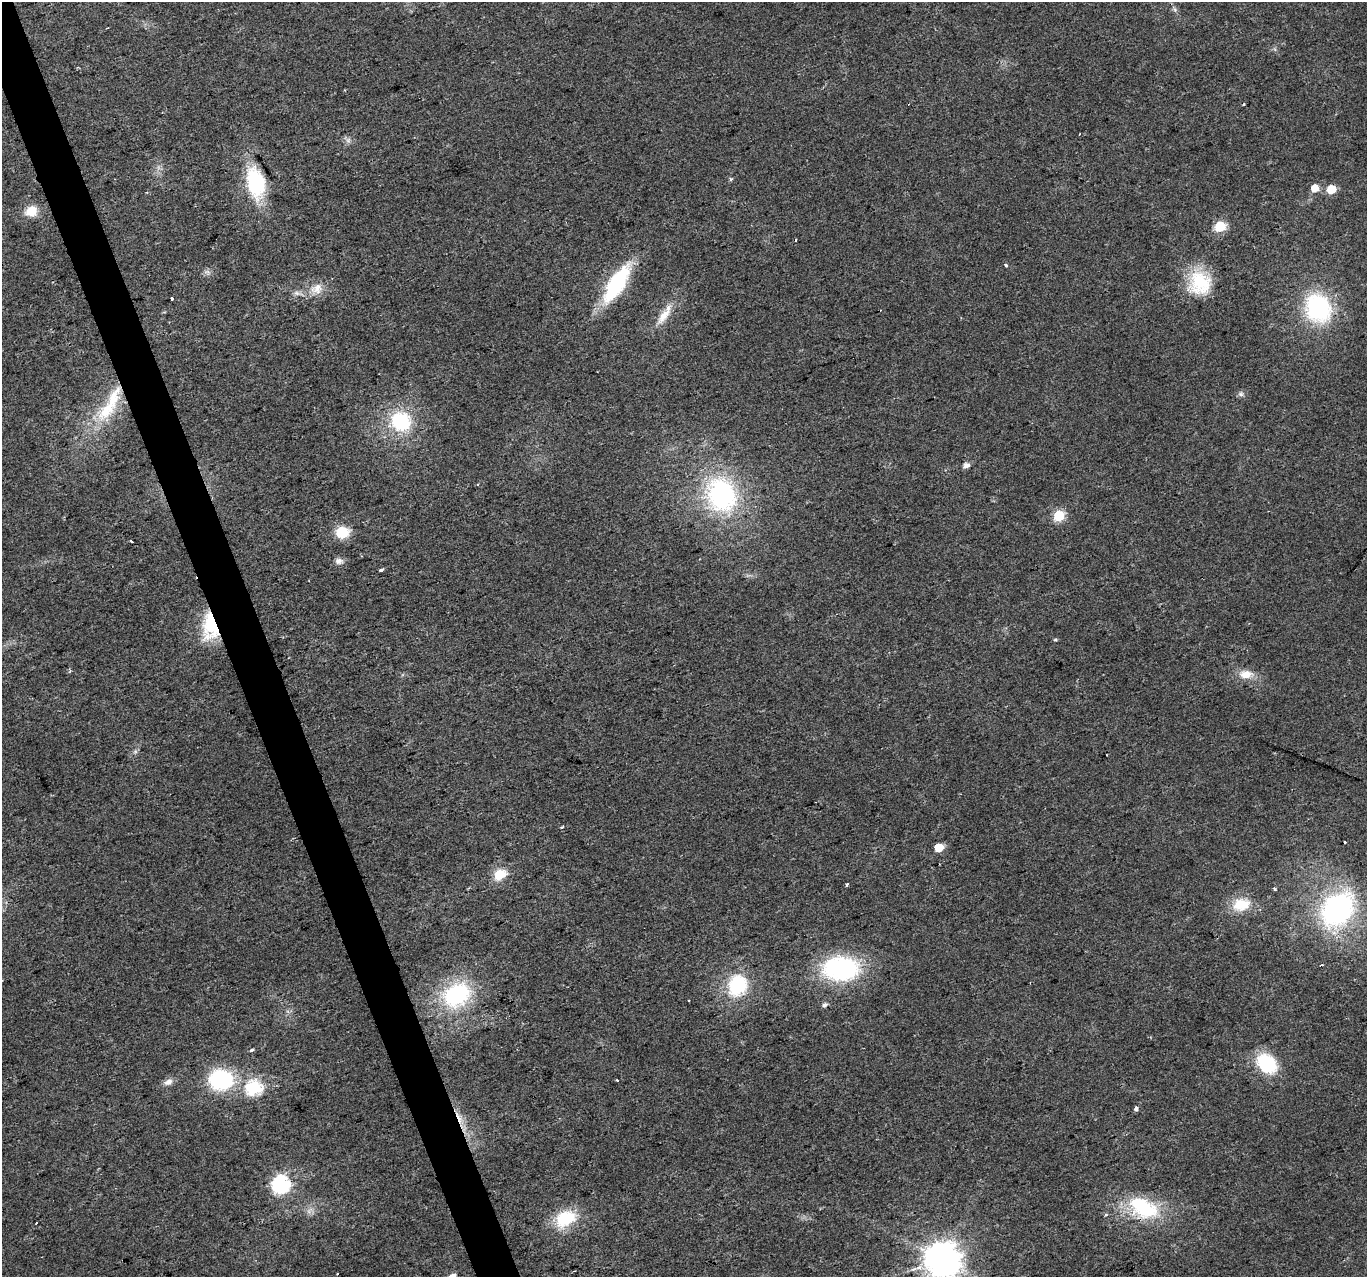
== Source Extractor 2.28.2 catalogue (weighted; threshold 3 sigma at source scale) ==
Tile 11 of 4 x 4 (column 3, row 3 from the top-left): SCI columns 2732-4096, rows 1400-2674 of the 5461 x 5294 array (HDU 1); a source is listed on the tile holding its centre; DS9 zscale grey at full resolution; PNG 1369 x 1279 px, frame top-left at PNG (2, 2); no overlay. Shown black and unused: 3% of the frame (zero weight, under 2 of 3 exposures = <1% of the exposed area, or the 3 px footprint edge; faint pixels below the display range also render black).
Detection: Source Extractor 2.28.2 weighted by HDU 2 'WHT'; one run over the whole footprint, this tile lists its part. Background 0.0183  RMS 0.0061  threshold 0.0273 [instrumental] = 3 sigma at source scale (4.5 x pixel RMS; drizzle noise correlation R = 1.50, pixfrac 1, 0.0396/0.0396 arcsec/px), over >= 5 px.
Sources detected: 65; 6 cosmic-ray / hot-pixel residue — not listed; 1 inside a brighter listed object's ellipse — not listed separately; the other 58 listed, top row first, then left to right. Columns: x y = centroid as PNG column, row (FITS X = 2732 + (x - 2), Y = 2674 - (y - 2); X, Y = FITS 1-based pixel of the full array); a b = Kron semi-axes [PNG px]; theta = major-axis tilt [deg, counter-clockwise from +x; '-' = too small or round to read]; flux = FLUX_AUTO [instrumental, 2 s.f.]
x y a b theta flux
1175 9 8 4 -71 1.4
348 140 7 7 - 2
730 179 5 4 - 1.2
256 182 29 16 -77 50
1315 188 6 6 - 9
1331 189 6 5 - 25
31 211 14 11 25 9.7
1220 226 6 6 - 48
1006 265 3 3 - 3.1
207 272 9 6 -8 2
1200 283 29 27 -69 29
616 284 45 16 58 57
317 288 18 14 13 9.1
297 293 10 6 -8 2.4
172 298 3 3 - 4
1318 308 31 26 -67 69
664 315 31 10 53 11
1241 394 7 6 - 1.6
107 410 37 20 45 31
400 421 28 25 -34 40
966 465 7 5 12 3.3
721 494 37 30 -65 100
1059 515 6 6 - 44
342 532 12 10 4 18
131 541 3 3 - 5.1
339 561 11 8 -1 3.1
381 570 3 3 - 4
211 625 25 15 -87 44
1055 640 6 4 1 0.72
1246 674 19 11 0 8.6
135 752 7 4 19 1.2
562 827 6 2 30 0.58
1345 842 3 3 - 3.1
939 847 6 5 - 18
500 874 15 11 33 12
847 884 5 3 - 0.71
1275 889 3 3 - 1.5
1241 904 23 16 13 17
1338 909 43 32 51 120
841 969 37 24 0 85
737 985 19 16 69 45
457 995 28 22 32 66
825 1005 7 5 39 1.8
251 1050 3 3 - 2.4
1267 1063 16 12 -44 53
220 1079 26 22 -3 51
618 1081 4 3 - 1.4
168 1082 12 8 30 3.7
254 1087 7 7 - 120
1136 1108 4 4 - 2.8
459 1118 23 6 -64 7.9
280 1184 7 7 - 190
1143 1208 41 25 -25 46
309 1211 12 5 45 2.5
1106 1214 5 4 - 1.1
565 1219 20 14 27 31
36 1223 2 2 - 0.43
943 1259 10 10 - 1400
Overlapping masked pixels (flux is a lower limit): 3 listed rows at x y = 616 284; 211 625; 459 1118
Isophote crosses this tile's border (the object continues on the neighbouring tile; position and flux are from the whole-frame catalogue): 1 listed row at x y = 943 1259